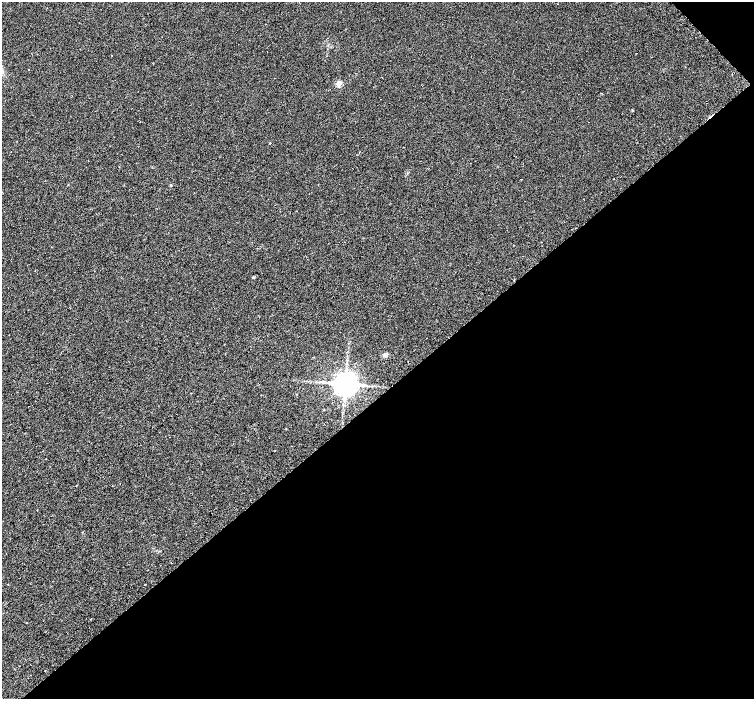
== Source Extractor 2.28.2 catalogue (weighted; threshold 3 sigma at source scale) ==
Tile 12 of 4 x 4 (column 4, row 3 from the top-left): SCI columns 4582-6085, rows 1699-3091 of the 6147 x 6119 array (HDU 1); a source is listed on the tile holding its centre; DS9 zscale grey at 2 x 2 block average (1 PNG px = mean of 2 x 2 image px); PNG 756 x 701 px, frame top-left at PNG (2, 2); no overlay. Shown black and unused: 44% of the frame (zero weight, under 2 of 3 exposures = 4% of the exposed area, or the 3 px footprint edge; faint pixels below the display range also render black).
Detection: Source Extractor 2.28.2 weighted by HDU 2 'WHT'; one run over the whole footprint, this tile lists its part. Background 0.0488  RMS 0.012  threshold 0.0518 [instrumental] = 3 sigma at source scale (4.5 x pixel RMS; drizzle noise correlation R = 1.50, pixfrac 1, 0.0396/0.0396 arcsec/px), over >= 5 px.
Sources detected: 9; all 9 listed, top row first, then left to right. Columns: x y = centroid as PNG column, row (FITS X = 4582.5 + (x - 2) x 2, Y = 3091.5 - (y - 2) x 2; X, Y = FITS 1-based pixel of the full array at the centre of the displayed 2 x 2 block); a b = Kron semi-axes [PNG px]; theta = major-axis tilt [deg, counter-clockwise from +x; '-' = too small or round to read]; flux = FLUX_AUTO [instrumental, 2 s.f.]
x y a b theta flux
29 70 2 2 - 4.2
339 83 3 3 - 49
632 110 3 2 - 1.8
269 143 2 2 - 1.4
171 185 3 3 - 2.3
253 277 3 3 - 2.7
385 355 3 3 - 22
345 384 6 6 - 3100
91 619 2 2 - 1.2